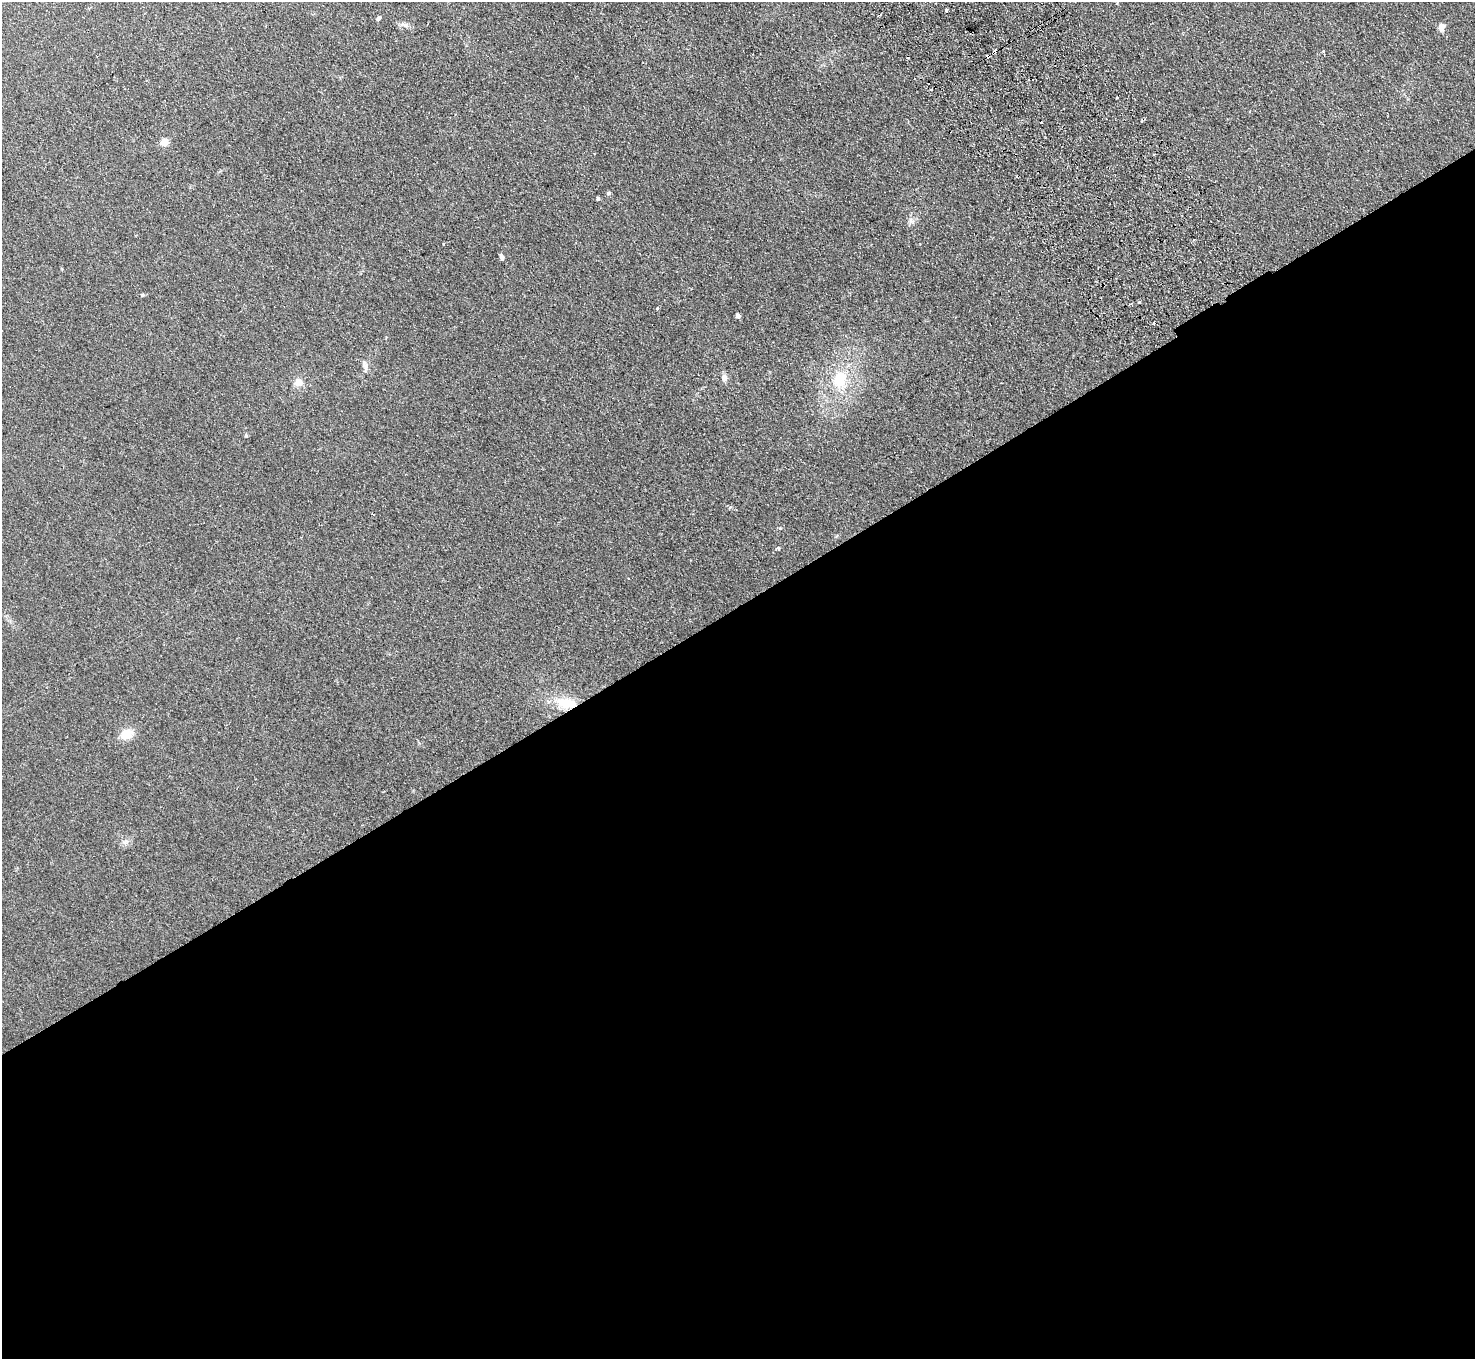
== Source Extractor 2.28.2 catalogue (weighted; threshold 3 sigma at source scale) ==
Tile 15 of 4 x 4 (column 3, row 4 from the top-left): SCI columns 2998-4470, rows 336-1692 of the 5994 x 5961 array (HDU 1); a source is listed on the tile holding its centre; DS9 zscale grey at full resolution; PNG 1477 x 1361 px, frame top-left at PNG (2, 2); no overlay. Shown black and unused: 56% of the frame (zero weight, under 2 of 3 exposures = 3% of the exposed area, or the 3 px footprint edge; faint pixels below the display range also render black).
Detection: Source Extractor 2.28.2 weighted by HDU 2 'WHT'; one run over the whole footprint, this tile lists its part. Background 0.123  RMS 0.0096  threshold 0.0431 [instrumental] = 3 sigma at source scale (4.5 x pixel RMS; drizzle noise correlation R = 1.50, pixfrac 1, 0.05/0.05 arcsec/px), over >= 5 px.
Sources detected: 31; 4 cosmic-ray / hot-pixel residue — not listed; the other 27 listed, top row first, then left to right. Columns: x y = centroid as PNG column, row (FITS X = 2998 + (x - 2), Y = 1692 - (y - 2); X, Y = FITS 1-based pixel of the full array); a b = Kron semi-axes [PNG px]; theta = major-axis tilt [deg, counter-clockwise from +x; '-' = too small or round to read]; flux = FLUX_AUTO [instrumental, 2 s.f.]
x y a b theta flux
946 10 3 3 - 18
378 19 6 4 35 1.8
406 25 8 5 -44 2.2
1441 27 10 7 -87 4.6
1323 51 3 3 - 1.1
994 52 5 3 - 8.9
988 56 3 3 - 17
1117 97 3 2 - 1.7
164 142 5 5 - 24
594 153 3 2 - 0.71
608 193 6 5 - 1.5
598 199 4 4 - 1.7
501 257 8 4 -75 2.2
142 295 3 3 - 2.2
1139 302 4 3 - 3.3
657 308 3 3 - 2.2
738 316 4 4 - 4.6
366 368 13 6 -79 3.9
724 378 7 6 - 5.1
840 380 23 18 77 31
298 382 11 10 - 6.8
246 435 5 4 - 1.1
730 507 5 3 - 1.2
778 548 4 4 - 2.8
566 703 26 13 -9 23
126 734 15 11 18 13
125 842 7 5 0 2.3
Overlapping masked pixels (flux is a lower limit): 3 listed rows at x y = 994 52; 988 56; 566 703